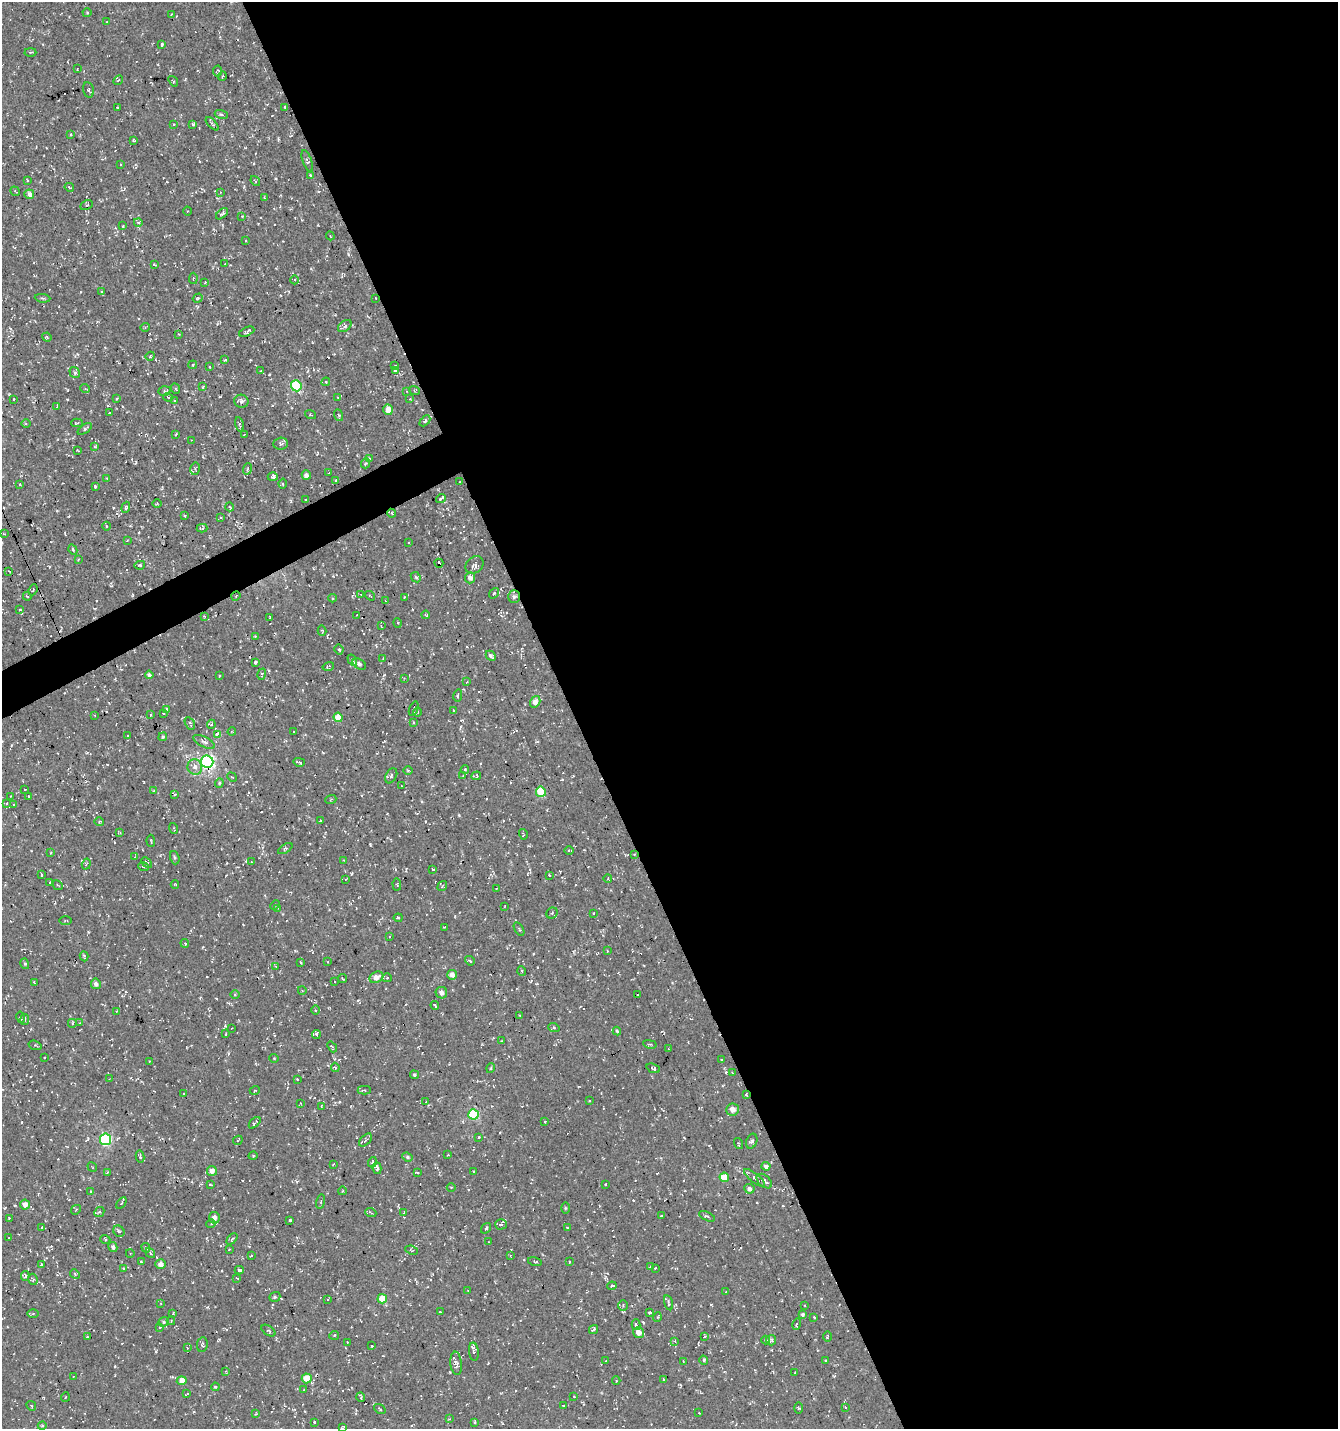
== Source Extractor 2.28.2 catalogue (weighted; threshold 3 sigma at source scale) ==
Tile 8 of 4 x 4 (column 4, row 2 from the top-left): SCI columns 4157-5492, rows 2857-4283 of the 5583 x 5711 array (HDU 1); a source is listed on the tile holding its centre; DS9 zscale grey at full resolution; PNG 1340 x 1431 px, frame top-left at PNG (2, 2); each listed source drawn as its Kron ellipse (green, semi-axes under 4 px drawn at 4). Shown black and unused: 58% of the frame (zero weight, under 3 of 5 exposures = <1% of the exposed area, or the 3 px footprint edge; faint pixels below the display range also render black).
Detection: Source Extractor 2.28.2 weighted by HDU 2 'WHT'; one run over the whole footprint, this tile lists its part. Background -0.0143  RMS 0.0038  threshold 0.0172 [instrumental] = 3 sigma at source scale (4.5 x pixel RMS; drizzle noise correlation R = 1.50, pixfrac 1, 0.0396/0.0396 arcsec/px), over >= 5 px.
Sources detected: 476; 44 cosmic-ray / hot-pixel residue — neither listed nor drawn; the other 432 listed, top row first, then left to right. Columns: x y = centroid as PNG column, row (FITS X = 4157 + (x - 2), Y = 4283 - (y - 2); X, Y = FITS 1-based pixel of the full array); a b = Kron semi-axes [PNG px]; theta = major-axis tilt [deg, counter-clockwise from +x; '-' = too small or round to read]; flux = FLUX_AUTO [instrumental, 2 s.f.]
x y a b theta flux
87 13 4 4 - 0.37
171 15 3 3 - 0.52
107 22 3 2 - 0.36
162 45 4 2 - 0.48
30 52 6 3 0 0.42
77 69 3 2 - 0.25
218 71 5 4 - 0.54
222 76 5 3 - 0.29
118 80 5 2 - 0.25
173 81 6 3 -52 0.36
89 90 7 5 -76 0.66
118 107 3 2 - 0.33
285 107 3 3 - 0.46
221 114 7 4 -17 0.66
173 124 3 2 - 0.41
193 124 3 3 - 0.81
212 124 8 3 -46 0.62
70 135 3 3 - 0.47
133 140 3 3 - 0.42
307 161 11 4 -70 0.81
121 164 3 2 - 0.29
311 175 3 3 - 0.61
27 180 4 2 - 0.29
255 181 5 3 - 0.34
69 187 5 3 - 0.38
15 191 5 3 - 0.33
220 192 4 3 - 0.24
29 194 5 5 - 2.8
264 197 3 3 - 0.29
86 205 6 4 27 0.64
187 211 4 3 - 0.33
222 214 7 4 41 0.75
242 216 4 4 - 0.41
138 222 4 3 - 0.38
123 226 3 3 - 0.35
330 236 4 3 - 0.38
245 240 3 2 - 0.31
225 264 2 2 - 0.25
154 265 3 2 - 0.44
193 278 6 2 86 0.34
295 280 4 3 - 0.41
205 282 3 2 - 0.29
102 292 4 3 - 0.38
43 298 8 3 -5 0.48
198 298 5 4 - 0.68
376 298 3 2 - 0.34
345 326 7 5 37 0.92
145 327 5 3 - 0.36
247 332 8 4 24 0.86
179 334 3 3 - 0.27
47 337 5 4 - 0.42
150 356 4 3 - 0.47
225 360 4 3 - 0.41
193 365 4 4 - 0.49
395 366 3 2 - 0.3
209 367 2 2 - 0.36
395 370 4 3 - 0.66
261 371 3 3 - 0.29
75 373 6 4 -56 1
326 382 4 4 - 0.48
296 386 6 5 - 26
203 387 3 3 - 0.48
85 388 5 3 - 0.36
176 389 5 3 - 0.38
414 390 5 3 - 0.41
164 391 6 4 17 0.67
407 391 3 2 - 0.23
168 397 5 3 - 0.31
117 398 4 2 - 0.32
338 398 3 2 - 0.25
14 399 3 2 - 0.35
410 399 4 3 - 0.32
174 400 3 2 - 0.43
241 401 7 6 - 1.3
57 406 3 2 - 0.32
388 410 5 5 - 3.8
109 413 2 2 - 0.26
310 414 6 2 -19 0.3
338 415 6 3 -73 0.82
425 421 6 3 46 0.64
77 423 6 3 2 0.66
26 424 4 3 - 0.39
239 424 7 3 -78 0.61
85 429 8 4 35 0.79
176 435 3 2 - 0.37
244 435 3 2 - 0.24
192 440 2 2 - 0.26
281 444 7 6 - 0.93
95 447 4 3 - 0.46
78 451 3 2 - 0.25
369 458 4 3 - 0.32
366 463 5 3 - 0.43
195 469 6 5 - 0.86
247 469 6 3 70 0.64
329 473 3 2 - 0.34
306 475 5 4 - 1.2
273 477 5 3 - 1.2
107 478 4 3 - 0.42
335 481 3 2 - 0.28
460 482 3 2 - 0.35
283 483 5 3 - 0.44
20 484 3 3 - 0.29
95 486 4 3 - 0.55
441 498 5 3 - 0.78
305 500 3 2 - 0.42
157 503 5 3 - 0.34
126 507 5 4 - 0.66
230 507 4 3 - 0.33
392 513 4 3 - 0.64
184 515 3 3 - 1.1
221 518 3 2 - 0.49
106 526 4 3 - 0.44
202 528 5 3 - 0.44
4 534 3 2 - 0.26
127 541 3 2 - 0.24
408 542 2 2 - 0.32
73 550 5 3 - 0.4
78 559 4 3 - 0.3
439 563 4 3 - 45
140 565 5 4 - 0.5
474 565 10 8 41 1.3
9 571 3 2 - 0.32
416 577 6 4 -44 0.61
470 578 5 5 - 1.9
33 590 5 3 - 0.4
494 593 6 3 53 0.53
361 594 4 3 - 0.33
27 596 4 3 - 0.47
236 596 5 4 - 0.35
370 596 5 2 - 0.35
404 597 3 3 - 0.56
514 597 6 6 - 0.87
332 598 4 3 - 0.38
386 601 4 3 - 0.27
20 609 4 2 - 0.25
357 615 3 2 - 0.26
426 615 4 3 - 0.43
204 616 3 3 - 0.27
270 617 3 2 - 0.26
398 623 5 3 - 0.35
381 626 4 3 - 0.43
322 631 5 3 - 0.46
255 636 3 3 - 0.37
339 650 5 3 - 0.55
491 656 6 4 -46 0.94
383 659 3 3 - 0.33
352 660 6 3 -59 3.2
255 662 4 3 - 0.65
359 664 7 5 -32 1.1
328 666 6 3 18 0.51
262 674 6 4 74 0.7
149 675 4 4 - 0.92
219 676 3 2 - 0.4
404 678 4 4 - 0.33
467 682 4 3 - 0.41
458 695 6 3 81 0.65
535 702 6 4 55 2.7
414 709 7 2 69 0.35
166 710 3 3 - 0.77
454 710 3 2 - 0.3
417 712 5 3 - 0.34
163 713 2 2 - 0.32
95 715 3 2 - 0.35
151 715 3 2 - 0.29
338 717 5 4 - 4.2
413 722 3 2 - 0.43
190 723 7 4 -59 0.77
211 724 5 3 - 0.5
232 732 4 2 - 0.28
294 732 3 2 - 0.38
217 734 3 3 - 8.4
128 736 3 2 - 0.33
163 737 4 4 - 0.44
204 742 11 5 -27 1.5
207 761 6 6 - 84
299 762 6 3 -15 0.88
195 767 8 7 - 2
408 770 5 3 - 0.43
465 770 4 3 - 0.36
391 776 8 5 63 1.2
463 776 4 3 - 0.45
476 776 5 4 - 0.71
232 777 5 3 - 0.34
219 783 4 4 - 0.42
401 786 3 2 - 0.24
25 789 3 2 - 0.35
153 791 4 2 - 0.25
541 792 5 5 - 13
175 794 4 3 - 0.44
11 796 3 2 - 0.29
29 796 3 2 - 0.42
331 799 6 3 21 0.36
6 803 4 3 - 0.49
14 804 4 2 - 0.35
99 821 5 3 - 0.41
320 821 3 2 - 0.33
174 828 5 2 - 0.29
120 833 4 3 - 0.38
523 834 5 3 - 0.39
151 841 6 2 -86 0.3
285 849 8 3 32 0.51
569 851 4 3 - 0.42
51 853 3 2 - 0.29
634 854 3 3 - 0.34
135 857 4 3 - 0.39
175 858 6 4 -72 0.53
343 860 3 2 - 0.25
252 862 3 2 - 0.28
147 863 6 4 -45 0.57
86 864 5 3 - 0.53
143 867 5 3 - 0.51
433 869 3 2 - 0.43
42 875 3 3 - 4.4
549 875 3 2 - 0.36
346 879 4 2 - 0.29
608 879 4 3 - 0.31
50 882 2 2 - 0.29
175 884 4 3 - 0.37
397 884 6 2 -85 0.3
58 885 5 2 - 0.31
442 886 5 3 - 0.44
496 889 3 2 - 0.48
275 905 5 3 - 0.39
505 906 3 2 - 0.22
278 908 4 4 - 0.35
552 913 6 5 - 0.57
593 913 3 2 - 0.33
398 918 4 3 - 0.48
66 921 6 3 1 0.37
444 928 3 3 - 0.39
519 929 7 3 -58 0.38
390 936 3 2 - 0.32
185 943 4 3 - 0.44
607 951 4 3 - 0.3
84 956 5 3 - 0.5
470 961 5 3 - 0.53
300 962 3 3 - 0.5
328 962 2 2 - 0.34
25 964 5 3 - 0.44
276 966 4 3 - 0.4
522 971 5 3 - 0.36
452 975 5 4 - 1.8
376 977 7 5 26 3
387 978 4 4 - 0.48
343 979 5 2 - 0.37
34 982 4 2 - 0.34
335 982 2 2 - 0.25
96 984 5 5 - 1.2
302 990 4 3 - 0.29
441 993 6 5 - 1.7
235 994 4 3 - 0.33
638 995 2 2 - 0.38
435 1005 4 3 - 0.55
315 1010 5 3 - 0.39
117 1011 3 2 - 0.31
519 1015 3 2 - 0.27
21 1017 6 2 -77 0.33
25 1019 5 2 - 0.38
72 1023 4 3 - 0.41
80 1023 4 3 - 0.39
232 1028 2 2 - 0.21
554 1028 6 4 -20 0.43
617 1031 4 4 - 0.43
226 1034 3 2 - 0.28
316 1035 4 3 - 0.83
501 1041 4 2 - 0.24
650 1044 7 3 -12 0.41
35 1045 7 4 -18 0.52
332 1047 6 3 -51 0.45
669 1049 4 2 - 0.26
44 1058 2 2 - 0.3
274 1058 5 3 - 0.28
721 1060 3 2 - 0.49
150 1062 4 2 - 0.31
335 1067 5 3 - 0.54
491 1068 5 3 - 0.32
653 1068 7 4 -21 0.56
732 1073 3 2 - 0.54
414 1075 4 4 - 0.49
109 1079 4 2 - 0.24
297 1079 3 2 - 0.27
255 1090 5 3 - 0.37
364 1090 7 3 0 0.47
184 1094 3 2 - 0.24
746 1094 3 3 - 0.37
589 1101 3 2 - 0.38
426 1102 2 2 - 0.21
300 1103 3 2 - 0.28
321 1106 3 2 - 0.39
733 1110 6 6 - 2.7
474 1114 5 5 - 27
545 1121 3 3 - 0.49
255 1123 7 3 45 0.69
478 1137 3 2 - 0.4
106 1139 6 5 - 38
238 1140 5 3 - 0.35
365 1140 8 4 45 0.83
752 1141 8 5 68 1.3
738 1143 6 2 -71 0.37
448 1155 3 2 - 0.31
253 1156 4 3 - 0.32
140 1157 6 3 -79 0.5
407 1157 5 4 - 0.56
372 1162 5 3 - 0.85
333 1164 3 2 - 0.26
766 1166 4 4 - 1.3
92 1167 5 2 - 0.28
377 1168 6 4 -75 1.3
212 1171 5 5 - 2.3
473 1171 3 2 - 0.3
107 1173 3 2 - 0.51
417 1173 4 3 - 0.57
724 1177 5 4 - 6.4
755 1178 13 4 -39 1.3
764 1181 9 5 -41 1.8
605 1184 3 3 - 0.46
211 1185 3 2 - 0.43
451 1187 4 3 - 0.33
749 1189 5 5 - 1.4
91 1191 3 3 - 0.32
342 1191 4 3 - 0.31
321 1202 7 3 78 0.45
121 1203 6 4 55 0.67
25 1205 5 5 - 2.8
565 1208 5 3 - 0.39
76 1210 5 2 - 0.24
99 1212 6 4 44 0.59
404 1212 4 2 - 0.24
371 1213 5 3 - 0.39
661 1216 3 2 - 0.29
707 1216 9 3 -24 0.64
9 1218 2 2 - 0.3
214 1218 6 5 - 1.8
290 1220 3 3 - 0.73
211 1224 4 4 - 0.59
501 1224 6 5 - 0.66
567 1227 3 2 - 0.19
42 1228 3 3 - 0.46
486 1228 6 3 54 0.44
119 1231 6 5 - 0.66
9 1238 3 2 - 0.36
105 1239 5 3 - 0.49
232 1239 6 4 46 0.55
489 1242 3 2 - 0.26
113 1247 5 4 - 0.99
146 1248 5 3 - 0.49
229 1249 3 2 - 0.32
412 1250 6 4 -23 0.41
130 1253 4 3 - 0.31
150 1253 5 4 - 0.54
510 1255 3 3 - 0.32
251 1256 4 2 - 0.3
141 1261 4 3 - 0.29
535 1262 7 2 -15 0.39
569 1262 3 2 - 0.27
41 1264 3 2 - 0.48
161 1264 5 5 - 2
650 1267 3 2 - 0.29
124 1268 4 3 - 0.37
655 1268 3 2 - 0.35
239 1270 4 3 - 0.6
75 1274 5 4 - 0.54
25 1276 5 3 - 0.6
237 1278 3 2 - 0.28
33 1279 6 4 -69 0.6
612 1286 5 3 - 0.48
468 1290 3 2 - 0.23
725 1292 2 2 - 0.26
275 1297 6 4 20 0.69
328 1299 3 2 - 0.31
382 1299 5 4 - 6.9
161 1303 3 2 - 0.25
668 1303 8 3 -75 0.79
623 1305 5 4 - 0.54
805 1305 2 2 - 0.3
440 1312 2 2 - 0.27
33 1313 5 4 - 0.46
650 1313 4 2 - 0.44
173 1314 4 2 - 0.27
803 1315 4 4 - 0.81
657 1317 5 3 - 0.36
814 1317 3 3 - 0.48
171 1321 4 3 - 0.52
164 1322 5 4 - 0.54
797 1324 5 4 - 0.54
636 1325 5 3 - 0.86
160 1327 3 3 - 0.43
593 1329 5 3 - 0.65
268 1331 8 4 -34 0.81
639 1332 6 5 - 3
334 1335 5 4 - 0.53
705 1336 4 3 - 0.51
828 1336 5 2 - 0.49
87 1337 2 2 - 0.21
766 1340 4 3 - 0.62
771 1340 5 5 - 0.6
675 1341 4 4 - 0.42
347 1342 2 2 - 0.22
202 1345 7 5 83 0.74
372 1346 3 2 - 0.5
187 1348 3 3 - 0.4
474 1352 9 5 -84 0.96
704 1360 4 4 - 0.49
606 1361 3 2 - 0.21
683 1361 3 3 - 0.27
825 1361 2 2 - 0.35
456 1363 11 6 -84 1.2
226 1371 3 3 - 0.36
795 1373 2 2 - 0.32
73 1376 3 2 - 0.28
307 1378 5 5 - 6.2
663 1379 4 2 - 0.25
182 1381 5 4 - 4.1
616 1381 4 3 - 0.4
215 1387 4 3 - 0.38
304 1390 3 2 - 0.26
187 1394 3 2 - 0.55
65 1397 5 3 - 0.32
361 1397 5 2 - 0.51
574 1397 2 2 - 0.2
563 1405 2 2 - 0.21
31 1406 5 2 - 0.29
845 1407 3 2 - 0.32
799 1408 6 4 -90 0.49
380 1409 6 3 -36 0.43
699 1413 3 2 - 0.27
256 1414 3 3 - 0.35
449 1419 3 3 - 0.4
314 1422 3 2 - 0.57
475 1422 3 3 - 0.49
42 1426 4 3 - 0.38
343 1428 4 3 - 0.7
Overlapping masked pixels (flux is a lower limit): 8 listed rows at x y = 376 298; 392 513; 439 563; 236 596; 514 597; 207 761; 634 854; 746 1094
Isophote crosses this tile's border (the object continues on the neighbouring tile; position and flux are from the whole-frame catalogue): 2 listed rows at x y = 475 1422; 343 1428
Unlisted compact peaks at least as high as the median listed source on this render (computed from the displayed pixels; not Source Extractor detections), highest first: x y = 370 844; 156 1351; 459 815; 348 254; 643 1322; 711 1305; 225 1026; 88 932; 115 1366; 275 178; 269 374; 726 1072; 291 501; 295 951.